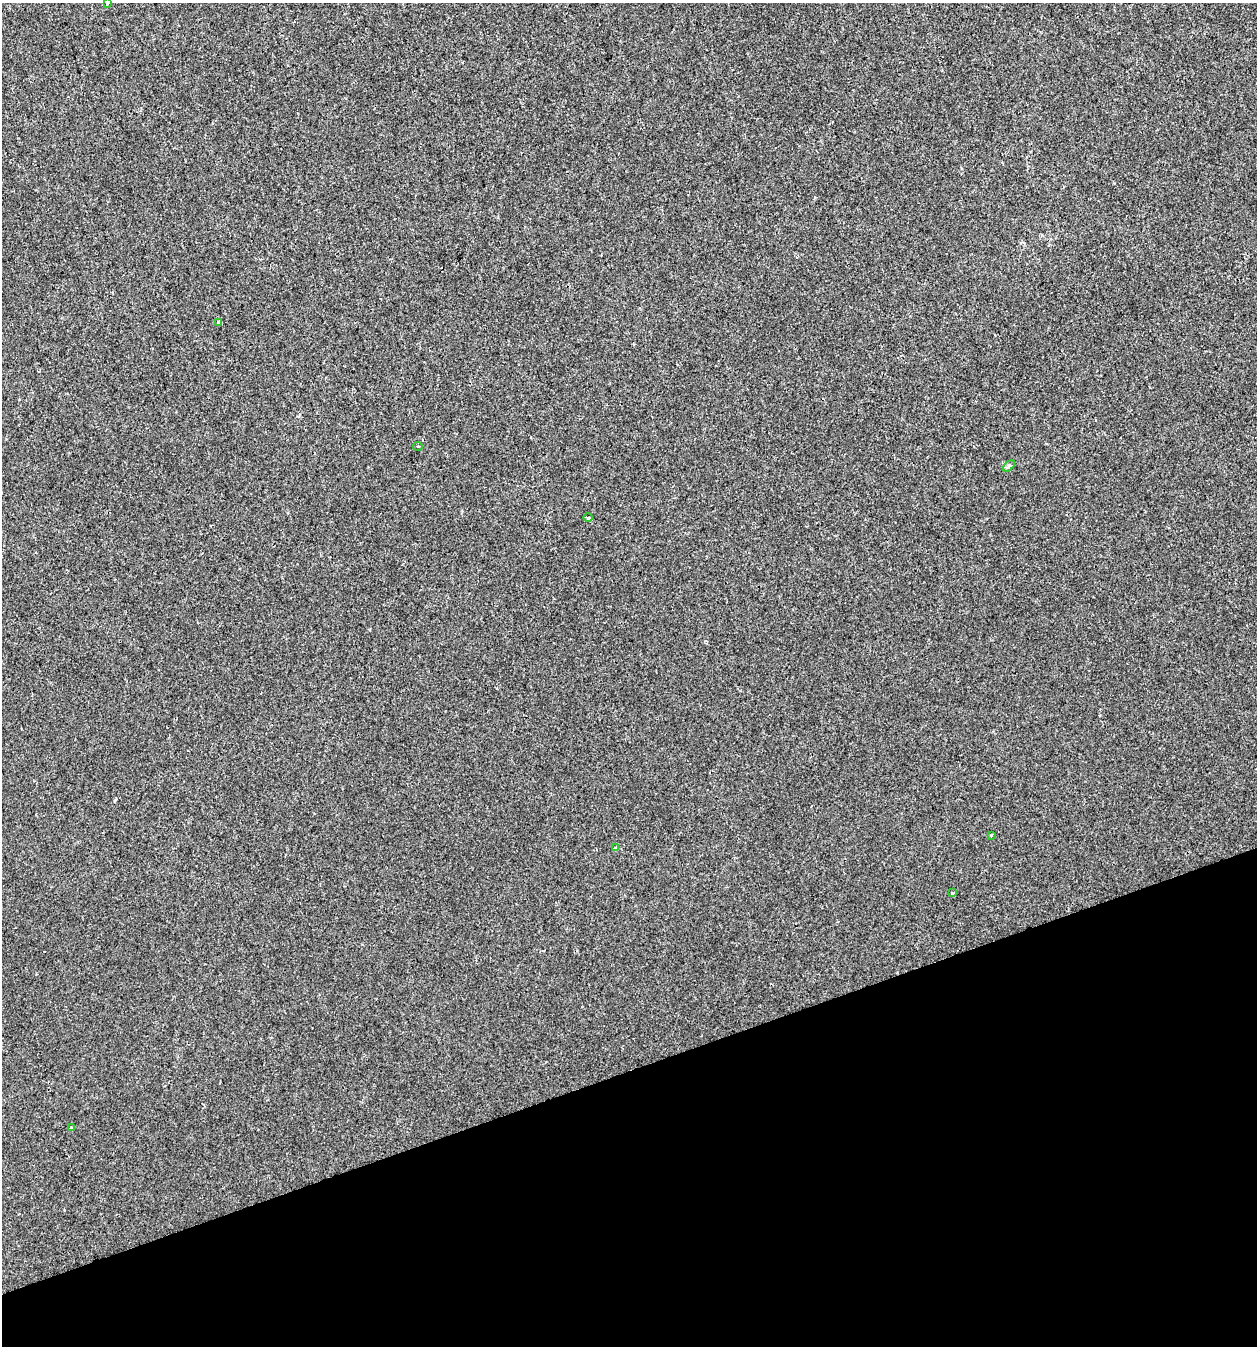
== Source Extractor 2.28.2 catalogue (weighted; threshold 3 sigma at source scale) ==
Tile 14 of 4 x 4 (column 2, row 4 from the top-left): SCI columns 1373-2627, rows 1-1344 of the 5201 x 5378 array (HDU 1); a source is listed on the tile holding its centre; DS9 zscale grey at full resolution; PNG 1259 x 1348 px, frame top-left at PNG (2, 3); each listed source drawn as its Kron ellipse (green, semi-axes under 4 px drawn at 4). Shown black and unused: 21% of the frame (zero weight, under 2 of 3 exposures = <1% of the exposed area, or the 3 px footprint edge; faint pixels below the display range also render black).
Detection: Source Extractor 2.28.2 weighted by HDU 2 'WHT'; one run over the whole footprint, this tile lists its part. Background -8.94e-04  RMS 0.0042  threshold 0.0189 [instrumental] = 3 sigma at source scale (4.5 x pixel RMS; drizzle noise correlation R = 1.50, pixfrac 1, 0.0396/0.0396 arcsec/px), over >= 5 px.
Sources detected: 10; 1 cosmic-ray / hot-pixel residue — neither listed nor drawn; the other 9 listed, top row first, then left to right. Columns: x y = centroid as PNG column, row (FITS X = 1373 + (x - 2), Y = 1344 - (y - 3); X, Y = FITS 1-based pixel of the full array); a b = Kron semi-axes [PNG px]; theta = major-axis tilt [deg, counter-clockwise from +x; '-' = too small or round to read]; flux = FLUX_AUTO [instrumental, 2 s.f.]
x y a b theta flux
107 3 4 3 - 0.9
218 322 3 3 - 2.2
418 446 5 2 - 0.46
1009 466 7 4 45 0.69
588 518 5 3 - 0.49
991 835 4 4 - 0.4
615 848 3 3 - 1.1
952 893 3 3 - 0.65
71 1128 4 3 - 0.42
Isophote crosses this tile's border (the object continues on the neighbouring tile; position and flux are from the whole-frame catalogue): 1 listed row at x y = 107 3